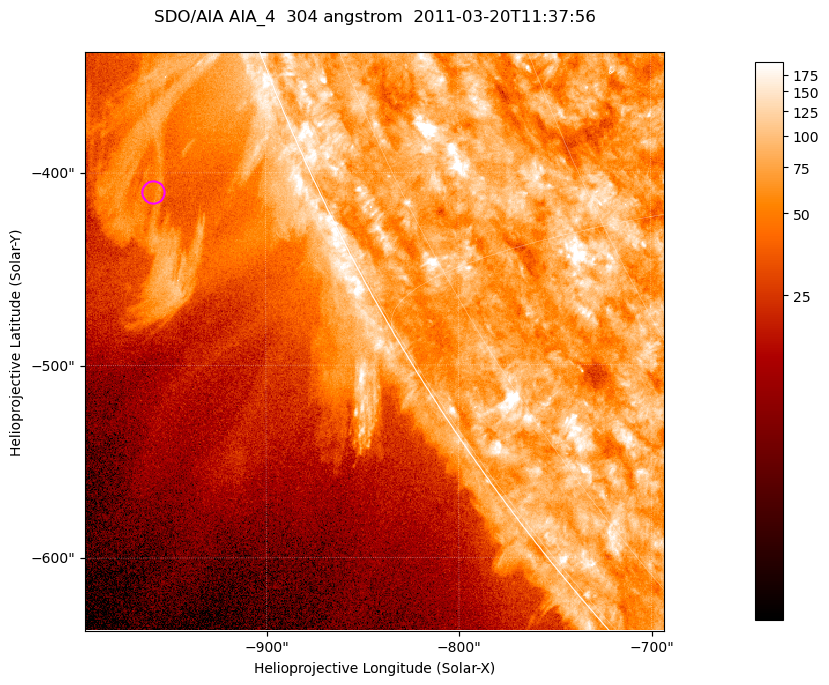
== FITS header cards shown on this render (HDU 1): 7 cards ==
TELESCOP= 'SDO/AIA '           / For AIA: SDO/AIA
INSTRUME= 'AIA_4   '           / For AIA: AIA_ATA1, AIA_ATA2, AIA_ATA3 or AIA_AT
WAVELNTH=                  304 / [angstrom] Wavelength
WAVEUNIT= 'angstrom'           / Wavelength unit: angstrom
DATE-OBS= '2011-03-20T11:37:56.125' / [ISO] Date when observation started; ISO 8
CTYPE1  = 'HPLN-TAN'           / CTYPE1; Typically HPLN
CTYPE2  = 'HPLT-TAN'           / CTYPE2; Typically HPLT

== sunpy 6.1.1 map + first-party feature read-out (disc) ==
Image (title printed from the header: SDO/AIA AIA_4  304 angstrom  2011-03-20T11:37:56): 501 x 501 px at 0.6 arcsec/px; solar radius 964 arcsec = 1606 px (partial field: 1.4% of the solar disc is inside the frame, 44% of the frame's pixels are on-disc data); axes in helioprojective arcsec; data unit not stated in the header (colour bar unlabelled)
Orientation: roll -0.132 deg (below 1 deg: not rotated)
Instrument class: DISC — disc imager (sunpy class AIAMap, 304 A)
Bright regions (active regions / flare kernels): reference = the on-disc median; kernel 5 px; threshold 5 sigma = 117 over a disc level ~76.9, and >= 1.15x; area >= 251 px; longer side >= 6 px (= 3.6 arcsec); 0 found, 0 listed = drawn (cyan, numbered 1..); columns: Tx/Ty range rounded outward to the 2 arcsec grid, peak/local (2 s.f.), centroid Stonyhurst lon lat
Off-limb structures (1.02-1.3 R_sun): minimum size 125 px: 7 found; the strongest spans PA ~110..115 deg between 1.02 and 1.15 R_sun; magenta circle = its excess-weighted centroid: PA ~115 deg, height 1.08 R_sun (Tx ~-958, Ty ~-410 arcsec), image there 2.2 x the reference